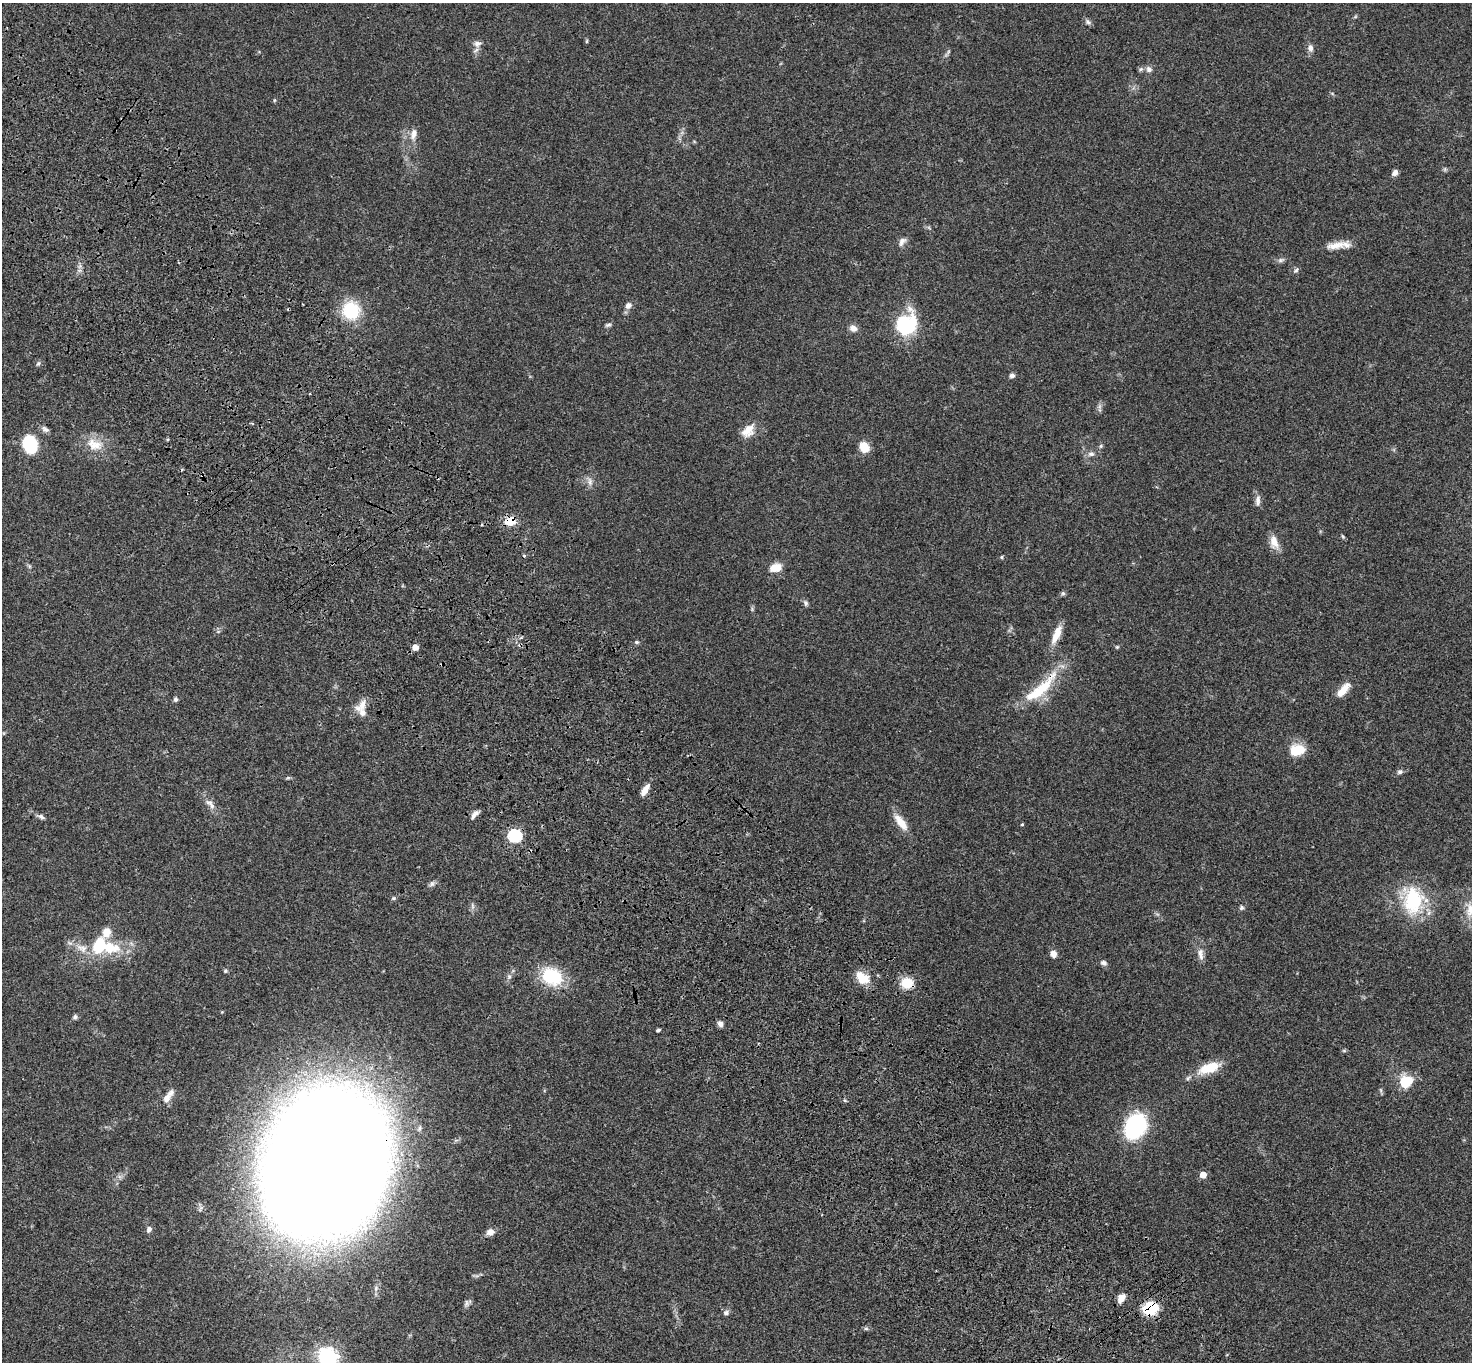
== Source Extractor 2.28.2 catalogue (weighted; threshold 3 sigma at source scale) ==
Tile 11 of 4 x 4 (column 3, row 3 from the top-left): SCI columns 3050-4519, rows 1743-3102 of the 6094 x 6064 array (HDU 1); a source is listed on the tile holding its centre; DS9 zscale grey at full resolution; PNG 1474 x 1364 px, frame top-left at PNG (2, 3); no overlay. Shown black and unused: <1% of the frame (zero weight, under 3 of 4 exposures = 6% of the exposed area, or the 3 px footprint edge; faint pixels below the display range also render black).
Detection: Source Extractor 2.28.2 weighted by HDU 2 'WHT'; one run over the whole footprint, this tile lists its part. Background 0.0463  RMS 0.0052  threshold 0.0236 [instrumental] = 3 sigma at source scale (4.5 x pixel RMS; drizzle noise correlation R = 1.50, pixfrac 1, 0.05/0.05 arcsec/px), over >= 5 px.
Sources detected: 102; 1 too faint to see at this stretch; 2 cosmic-ray / hot-pixel residue — not listed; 5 inside a brighter listed object's ellipse — not listed separately; the other 94 listed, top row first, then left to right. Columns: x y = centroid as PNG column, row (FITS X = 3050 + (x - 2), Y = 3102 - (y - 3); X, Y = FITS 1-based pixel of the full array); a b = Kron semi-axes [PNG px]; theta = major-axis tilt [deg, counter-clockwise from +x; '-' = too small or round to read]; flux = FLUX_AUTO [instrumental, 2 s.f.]
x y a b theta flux
1355 17 6 4 19 0.58
1088 22 9 6 -38 1.4
587 41 6 4 89 0.61
478 44 11 8 14 2.2
1310 48 10 7 -86 2.3
947 53 14 3 49 1.1
1141 69 7 6 - 1
1149 69 8 7 - 2.1
1332 93 6 4 -20 0.59
274 100 5 3 - 0.52
414 134 16 8 76 3.8
1445 169 7 4 72 0.72
1395 173 8 6 51 2.1
902 241 12 7 54 2.5
1335 245 30 9 11 6.7
1281 260 10 5 18 1.4
1296 270 9 5 50 1
628 305 9 8 - 2.5
351 310 18 17 - 26
907 324 27 22 64 31
608 325 8 5 15 1.1
853 328 9 8 - 2.8
38 364 8 5 62 0.89
1012 375 6 5 - 1.5
45 429 10 7 -35 1.7
748 430 20 13 51 6.9
30 444 15 12 -73 26
95 445 23 14 6 9.8
1101 446 6 5 - 0.83
864 447 12 10 -55 7.4
1091 454 10 7 0 2.1
590 481 12 7 -87 2.6
1258 500 15 6 88 2.5
510 521 12 9 18 8.6
1343 537 7 4 -59 0.67
1274 542 17 10 -76 5.8
1002 557 5 4 - 0.76
29 566 6 4 -71 0.74
775 568 14 10 14 6.3
1063 593 6 5 - 0.89
806 603 9 6 -70 1.2
1056 635 24 8 67 8.1
636 642 7 5 -2 0.91
415 647 5 5 - 4.6
1117 647 5 4 - 0.63
1041 689 53 13 43 25
1343 690 21 8 49 6.5
175 699 6 5 - 1.1
363 704 23 11 39 5.3
1297 750 16 12 11 12
1400 772 8 6 15 1.3
288 778 7 4 1 0.73
645 790 13 6 58 5.1
210 802 12 7 -12 2.5
474 815 13 5 51 2.3
41 817 12 5 -24 1.7
901 822 24 9 -53 7.3
1022 824 4 3 - 0.58
515 836 6 6 - 69
432 884 9 6 37 1.5
393 898 6 5 - 0.79
1413 900 36 28 -85 34
472 906 10 4 -89 1.3
1242 907 6 6 - 1.2
1471 909 25 17 78 11
99 946 22 17 64 20
1200 953 12 9 72 3.1
1053 954 7 6 - 3.6
1104 963 8 6 -18 1.7
225 971 6 4 -19 0.73
552 976 28 21 -30 23
509 977 7 6 - 1.4
862 978 18 12 -36 9.3
907 983 14 12 -8 10
75 1017 7 6 - 1.1
720 1024 7 6 - 2.1
658 1030 4 3 - 0.97
1344 1051 6 4 0 0.66
1209 1068 22 10 20 15
1188 1078 9 5 46 1.2
1406 1081 16 14 38 12
168 1096 21 8 53 4.7
1136 1126 16 13 62 81
324 1165 88 61 74 3500
1203 1175 5 5 - 6.6
120 1177 7 4 -71 1.1
149 1229 10 6 66 1.8
490 1232 9 7 21 3.1
1121 1298 10 7 60 4.3
466 1303 12 6 74 1.7
1150 1308 18 17 - 14
726 1313 7 6 - 1.6
866 1328 6 5 - 0.88
328 1358 8 7 - 240
Overlapping masked pixels (flux is a lower limit): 6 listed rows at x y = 510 521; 1041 689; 515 836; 907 983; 324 1165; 1150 1308
Isophote crosses this tile's border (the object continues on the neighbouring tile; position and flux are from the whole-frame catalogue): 2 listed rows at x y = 1471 909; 328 1358